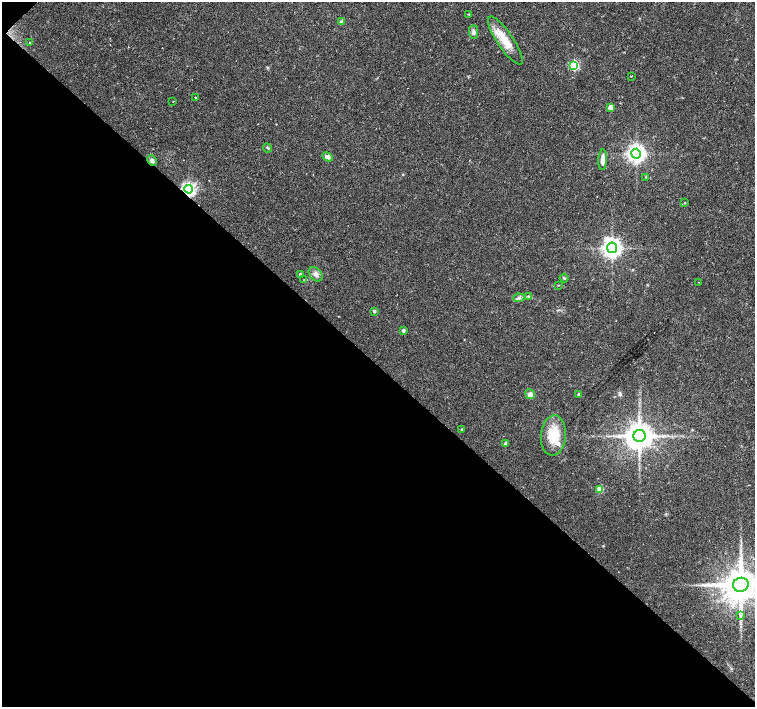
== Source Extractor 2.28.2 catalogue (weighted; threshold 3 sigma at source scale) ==
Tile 9 of 4 x 4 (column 1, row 3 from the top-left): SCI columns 1-1505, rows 1569-2977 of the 6026 x 6026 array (HDU 1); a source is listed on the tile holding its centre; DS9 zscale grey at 2 x 2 block average (1 PNG px = mean of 2 x 2 image px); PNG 757 x 709 px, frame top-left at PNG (2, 2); each listed source drawn as its Kron ellipse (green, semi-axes under 4 px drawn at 4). Shown black and unused: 49% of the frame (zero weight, under 2 of 3 exposures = <1% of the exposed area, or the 3 px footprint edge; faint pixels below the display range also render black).
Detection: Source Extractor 2.28.2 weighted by HDU 2 'WHT'; one run over the whole footprint, this tile lists its part. Background 0.0233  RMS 0.003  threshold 0.0134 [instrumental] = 3 sigma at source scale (4.5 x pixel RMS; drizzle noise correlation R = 1.50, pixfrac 1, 0.0396/0.0396 arcsec/px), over >= 5 px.
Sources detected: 40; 2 inside a brighter listed object's ellipse — not listed separately; the other 38 listed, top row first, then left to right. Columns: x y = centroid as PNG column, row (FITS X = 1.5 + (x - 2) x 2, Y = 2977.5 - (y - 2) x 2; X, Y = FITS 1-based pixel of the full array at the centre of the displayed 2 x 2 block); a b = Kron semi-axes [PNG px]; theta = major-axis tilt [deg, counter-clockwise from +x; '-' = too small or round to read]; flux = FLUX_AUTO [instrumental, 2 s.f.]
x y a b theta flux
469 14 3 3 - 0.54
341 22 4 3 - 0.76
474 32 7 4 -89 2
505 40 28 8 -56 14
29 42 2 2 - 0.51
574 65 3 3 - 61
631 76 2 2 - 1.1
195 97 2 2 - 1.1
173 101 2 2 - 0.41
610 107 3 3 - 8.2
268 148 5 3 - 0.82
636 154 5 5 - 370
327 157 5 4 - 3.1
603 160 10 4 88 4.3
152 161 5 4 - 1.8
646 177 3 2 - 0.5
188 189 4 4 - 180
685 203 3 2 - 0.4
612 248 5 5 - 410
300 274 2 2 - 1.4
316 274 8 6 -47 2.9
564 278 4 3 - 0.79
304 280 3 2 - 0.38
699 282 2 2 - 0.6
559 285 3 2 - 0.37
529 297 4 3 - 0.95
519 298 5 3 - 1.4
374 311 3 3 - 1.4
403 330 3 2 - 2.2
530 394 5 5 - 3.1
579 394 3 2 - 2.1
462 429 3 2 - 1.2
553 435 20 12 85 19
639 436 6 6 - 1200
505 443 4 3 - 0.88
600 489 3 3 - 18
741 585 8 7 - 2300
740 615 4 2 - 0.93
Overlapping masked pixels (flux is a lower limit): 2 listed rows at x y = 152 161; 188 189
Isophote crosses this tile's border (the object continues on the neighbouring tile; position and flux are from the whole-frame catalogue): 1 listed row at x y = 741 585
Diffuse or blended objects may show on this block-average render without a row.